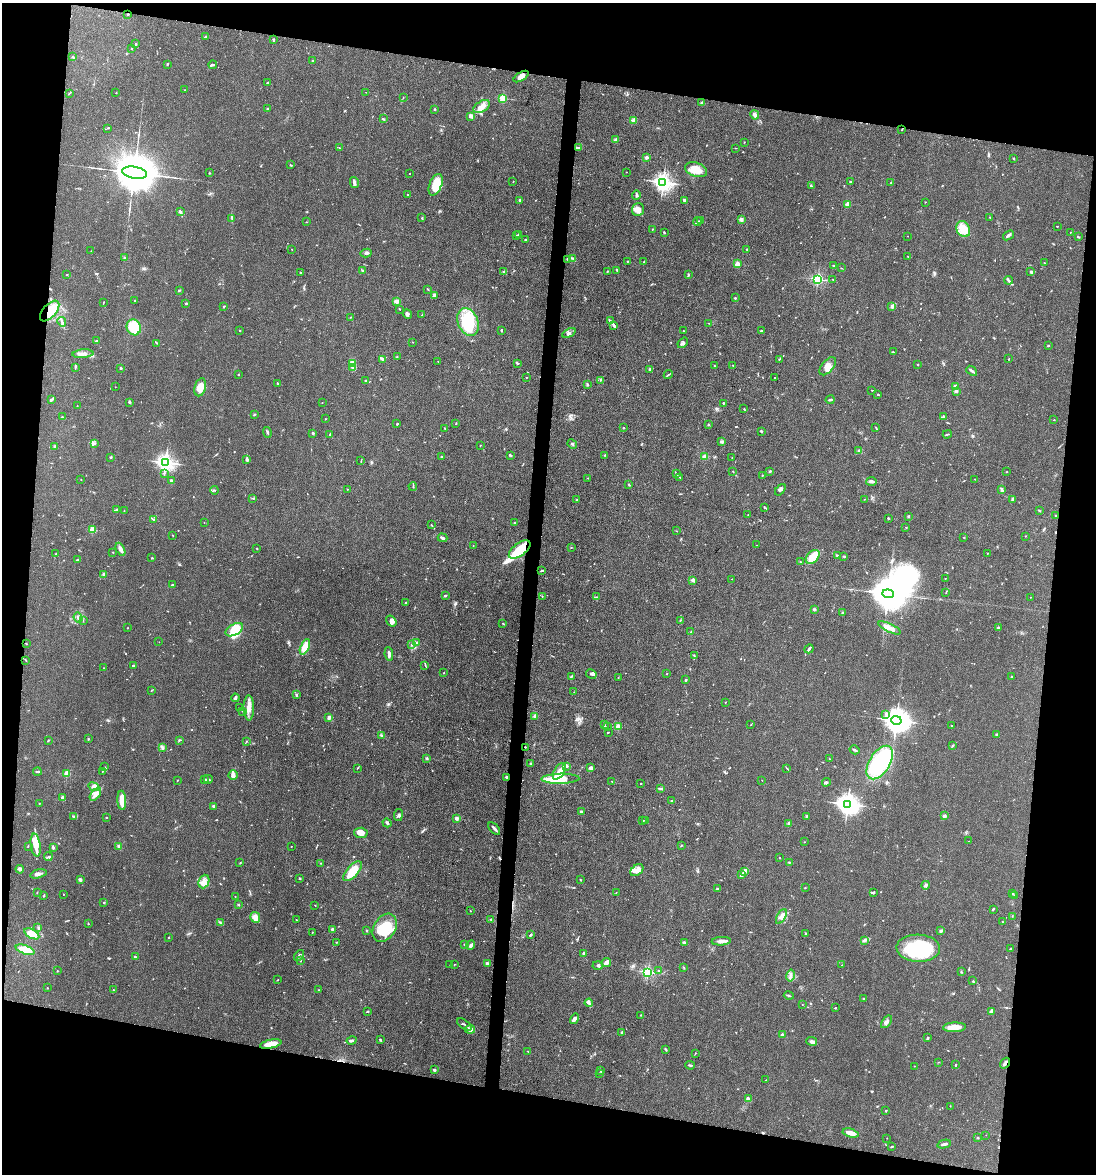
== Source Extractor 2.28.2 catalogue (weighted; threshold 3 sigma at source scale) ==
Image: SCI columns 224-4597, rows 1-4688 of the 4709 x 4691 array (HDU 1 of 3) = the unmasked area's bounding box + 8 px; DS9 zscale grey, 4 x 4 block average (1 PNG px = mean of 4 x 4 image px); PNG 1098 x 1176 px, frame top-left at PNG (2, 3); each listed source drawn as its Kron ellipse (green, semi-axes under 4 px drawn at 4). Shown black and unused: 21% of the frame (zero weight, under 3 of 4 exposures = <1% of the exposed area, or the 3 px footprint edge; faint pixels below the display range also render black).
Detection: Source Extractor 2.28.2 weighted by HDU 2 'WHT'. Background 0.0813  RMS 0.0062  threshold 0.0278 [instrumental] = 3 sigma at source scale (4.5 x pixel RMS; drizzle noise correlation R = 1.50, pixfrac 1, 0.05/0.05 arcsec/px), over >= 5 px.
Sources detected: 777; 2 too faint to see at this stretch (4 x 4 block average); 9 inside a brighter object's white glare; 8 cosmic-ray / hot-pixel residue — neither listed nor drawn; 19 coinciding with a brighter row at this scale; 41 inside a brighter listed object's ellipse — not listed separately; of the other 698, all 500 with FLUX_AUTO >= 1.31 (the completeness limit of this list) listed and drawn (198 fainter detections not listed), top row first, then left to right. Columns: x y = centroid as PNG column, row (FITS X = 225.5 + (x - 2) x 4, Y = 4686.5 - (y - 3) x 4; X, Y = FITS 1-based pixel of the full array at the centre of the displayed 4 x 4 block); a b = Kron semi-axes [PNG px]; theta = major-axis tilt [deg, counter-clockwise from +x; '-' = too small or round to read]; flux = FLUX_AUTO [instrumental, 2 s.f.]
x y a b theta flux
128 14 2 2 - 7.7
206 36 3 2 - 3.8
273 40 3 2 - 3.6
135 44 3 2 - 3.4
132 49 2 2 - 4.4
73 57 3 2 - 4.1
313 61 2 2 - 16
167 64 3 2 - 3.1
213 65 4 2 - 5.8
521 77 8 4 32 21
267 83 2 2 - 4.8
185 90 2 2 - 1.7
366 92 2 2 - 1.3
69 93 2 2 - 2.7
116 93 2 2 - 1.4
403 98 2 2 - 1.5
503 98 2 2 - 210
702 103 2 2 - 30
482 107 9 5 30 26
268 109 2 2 - 4.9
435 109 2 2 - 14
755 115 5 2 - 17
470 116 3 2 - 23
383 119 3 2 - 3.8
634 120 2 2 - 84
108 128 3 2 - 3.2
901 130 2 2 - 1.7
616 140 2 2 - 55
744 142 2 2 - 1.4
578 147 3 2 - 3.6
339 148 2 2 - 2.1
736 148 2 2 - 1.6
647 157 2 2 - 16
1013 158 3 2 - 3.1
290 165 3 2 - 3.1
696 170 11 7 -19 52
626 172 2 2 - 1.4
135 173 12 6 -10 26000
209 173 2 2 - 2.2
410 174 2 2 - 2.2
354 182 5 2 - 12
513 182 2 2 - 1.5
663 182 3 3 - 1700
850 182 2 2 - 9.4
891 183 2 2 - 5.4
436 185 11 6 68 60
811 186 3 2 - 2.5
407 195 2 2 - 2.6
636 195 4 2 - 6.7
520 200 3 2 - 7.2
684 200 2 2 - 10
925 202 2 2 - 1.8
848 204 2 2 - 76
638 209 7 5 72 24
180 212 3 2 - 12
990 217 2 2 - 1.7
232 218 4 2 - 4.3
422 218 3 2 - 2.6
700 220 2 2 - 2.3
741 220 2 2 - 65
306 222 2 2 - 1.4
697 222 4 2 - 4.9
1057 226 2 2 - 2.4
652 229 2 2 - 1.8
963 229 8 6 -62 68
1070 232 2 2 - 2.6
664 233 2 2 - 3.3
518 234 3 2 - 1.7
516 235 2 2 - 1.9
1008 235 6 2 39 10
908 236 2 2 - 1.5
1078 237 3 2 - 2.6
526 240 3 2 - 3.1
292 249 2 2 - 1.5
747 249 2 2 - 2
91 251 2 2 - 1.6
366 253 5 2 - 5.2
908 256 2 2 - 1.9
125 258 3 2 - 2.1
572 258 3 2 - 2.7
567 259 2 2 - 7.9
627 261 2 2 - 2
644 262 2 2 - 2.7
1044 263 2 2 - 1.4
737 264 2 2 - 110
834 266 2 2 - 3.6
841 268 2 2 - 1.4
362 270 3 2 - 3.4
617 270 3 2 - 4.7
607 271 2 2 - 6.1
300 272 2 2 - 2.1
504 272 3 2 - 5.9
1031 272 4 2 - 4.1
67 274 2 2 - 4.1
688 275 2 2 - 2.7
818 279 2 2 - 460
833 279 2 2 - 1.5
1009 280 4 2 - 6.3
428 289 2 2 - 4.1
179 290 3 2 - 2.9
434 295 4 3 - 6
735 298 2 2 - 13
135 301 2 2 - 11
397 301 4 3 - 20
103 302 3 2 - 1.9
186 303 2 2 - 15
224 307 3 2 - 3.1
892 307 3 2 - 2.9
399 309 2 2 - 2.7
50 311 12 6 48 100
407 314 5 3 - 7
422 315 2 2 - 1.3
351 317 2 2 - 2
610 321 2 2 - 4.6
62 322 5 3 - 8.8
468 322 14 10 -69 140
709 323 2 2 - 1.5
614 325 4 2 - 7.4
134 327 8 7 - 120
240 330 2 2 - 5.6
501 331 2 2 - 2.5
683 331 2 2 - 1.6
761 331 2 2 - 11
569 333 7 3 29 10
96 341 3 2 - 2.1
412 342 2 2 - 1.7
157 343 2 2 - 1.8
683 343 6 2 49 6.9
1048 346 3 2 - 3.6
893 352 2 2 - 2.6
83 354 10 3 5 19
397 356 2 2 - 1.4
779 359 2 2 - 3.3
1009 359 2 2 - 1.7
383 360 2 2 - 3
438 361 2 2 - 1.7
517 363 3 2 - 2.6
353 364 3 2 - 7.5
917 364 2 2 - 1.4
733 365 2 2 - 2.3
714 366 2 2 - 1.6
828 366 11 6 49 27
75 367 3 2 - 4
353 367 3 2 - 3.6
121 368 2 2 - 4.1
650 369 2 2 - 13
972 371 6 2 -38 9.2
238 375 2 2 - 9.4
668 375 4 2 - 3.6
526 377 2 2 - 1.5
774 378 2 2 - 1.6
600 380 3 2 - 2.4
365 381 2 2 - 7.3
277 384 3 2 - 4.1
588 385 3 2 - 3.7
955 386 3 2 - 24
115 387 2 2 - 1.6
200 387 9 5 74 43
871 390 2 2 - 2.2
956 391 2 2 - 32
878 394 3 2 - 3.3
51 400 3 2 - 9.8
830 400 4 2 - 7.2
129 402 2 2 - 8.3
322 403 2 2 - 1.5
723 403 2 2 - 3.8
77 406 2 2 - 1.6
744 409 2 2 - 3.3
254 414 2 2 - 2.5
943 416 2 2 - 4.7
62 417 3 2 - 2.5
325 419 2 2 - 1.5
1054 420 2 2 - 4.1
397 424 2 2 - 5
456 424 2 2 - 1.8
708 425 2 2 - 3
876 427 3 2 - 1.9
445 428 3 2 - 1.8
623 428 2 2 - 3.5
761 431 3 2 - 5
267 432 5 2 - 4.9
313 433 2 2 - 16
947 434 4 2 - 3.3
330 435 2 2 - 2.8
722 442 3 3 - 6.9
94 443 3 2 - 4.7
572 444 5 2 - 6.1
480 445 2 2 - 1.6
55 446 2 2 - 31
859 451 2 2 - 5.3
510 455 3 2 - 3.7
605 455 2 2 - 1.8
111 457 3 2 - 3.8
442 457 3 2 - 3.1
705 457 4 3 - 12
732 458 2 2 - 1.7
247 459 4 2 - 7.9
361 461 3 2 - 2
166 462 3 2 - 1600
770 471 2 2 - 6.6
733 472 2 2 - 1.9
1007 472 2 2 - 1.9
164 473 3 2 - 3.4
676 473 3 2 - 2.4
762 475 2 2 - 1.6
680 477 2 2 - 1.3
588 478 2 2 - 2.3
81 479 2 2 - 1.4
975 479 2 2 - 1.3
171 481 4 2 - 14
871 481 5 3 - 8.1
629 485 3 2 - 3.2
413 486 4 2 - 2.4
347 489 2 2 - 1.4
214 490 4 2 - 4.2
780 490 7 3 51 10
1002 490 4 2 - 11
253 498 3 2 - 2.8
865 499 2 2 - 1.5
1012 499 3 2 - 4.4
577 500 2 2 - 2.5
764 507 3 2 - 2.5
116 510 4 2 - 4.3
124 511 2 2 - 1.6
1039 511 2 2 - 2.1
748 515 2 2 - 2.9
909 516 3 2 - 4.7
1056 516 2 2 - 2.6
888 518 3 2 - 3.4
154 519 4 2 - 4.5
204 522 2 2 - 1.5
514 523 2 2 - 1.6
431 524 2 2 - 1.6
906 527 2 2 - 2.6
93 530 2 2 - 200
677 531 2 2 - 1.3
172 535 2 2 - 1.4
1025 536 2 2 - 1.8
442 538 5 2 - 11
964 538 2 2 - 5.7
473 545 2 2 - 2.3
757 545 2 2 - 1.9
571 548 2 2 - 1.6
120 549 7 3 -63 17
257 549 2 2 - 1.6
520 549 13 6 38 100
113 552 2 2 - 1.5
987 553 2 2 - 1.5
56 554 3 2 - 1.7
837 555 3 2 - 3.6
844 556 3 2 - 3.6
813 557 8 5 46 71
152 558 2 2 - 2.1
77 560 3 2 - 2.3
800 562 2 2 - 2.5
542 571 3 2 - 4.2
104 574 2 2 - 43
945 578 2 2 - 1.7
732 579 2 2 - 1.5
693 580 2 2 - 55
172 585 2 2 - 3.8
946 592 2 2 - 2
888 594 6 2 -8 12000
446 595 3 2 - 3.8
542 596 2 2 - 2.4
597 597 3 2 - 4
1030 597 2 2 - 1.3
405 603 2 2 - 2.4
814 609 3 2 - 5.8
842 613 2 2 - 2.1
78 618 5 2 - 6.8
83 620 2 2 - 1.6
680 620 3 2 - 1.9
391 621 6 4 -56 16
503 623 2 2 - 2.6
127 628 2 2 - 2.5
890 628 12 3 -25 24
998 628 2 2 - 36
234 630 9 5 30 130
691 632 2 2 - 3.8
159 642 2 2 - 1.4
416 643 2 2 - 2.8
26 644 3 2 - 2.5
412 644 3 3 - 4.6
305 647 8 4 66 64
809 649 5 2 - 6.6
389 654 7 2 -84 12
694 655 3 2 - 1.9
26 660 2 2 - 1.6
425 665 2 2 - 1.7
134 666 4 2 - 7.1
103 668 2 2 - 1.8
444 673 2 2 - 1.5
591 674 5 2 - 7.1
667 674 2 2 - 2.3
572 676 3 2 - 3.4
618 677 2 2 - 1.9
1011 677 2 2 - 3.1
686 680 3 2 - 5.4
151 691 2 2 - 1.4
574 692 2 2 - 1.5
296 695 2 2 - 6.5
235 698 4 3 - 7.2
725 702 2 2 - 1.4
240 708 2 2 - 1.5
249 708 12 5 -89 31
242 711 2 2 - 1.8
886 714 2 2 - 3.4
535 716 2 2 - 52
329 717 2 2 - 56
896 720 5 4 - 4800
751 724 2 2 - 1.3
604 725 3 2 - 3.4
952 725 2 2 - 1.8
607 727 2 2 - 6.5
618 727 2 2 - 130
608 732 3 2 - 1.9
996 734 2 2 - 2.5
381 735 4 3 - 5.1
88 739 2 2 - 3.3
48 740 2 2 - 3.5
180 740 3 2 - 3.9
246 741 3 2 - 2.1
952 746 2 2 - 4
162 747 3 3 - 5.4
525 747 2 2 - 3.2
855 750 5 2 - 5.5
427 758 2 2 - 2.5
830 759 2 2 - 2.4
531 763 3 2 - 3
880 763 19 10 58 360
566 766 4 2 - 5.5
105 767 2 2 - 2.1
357 768 3 2 - 1.8
591 768 2 2 - 73
787 768 2 2 - 1.8
37 771 4 2 - 4
102 771 2 2 - 1.4
559 771 9 5 58 22
67 774 2 2 - 140
233 775 5 4 - 11
506 777 2 2 - 24
208 779 4 2 - 3.1
560 779 19 5 1 110
177 780 2 2 - 1.4
205 780 2 2 - 1.8
762 780 2 2 - 1.3
612 781 2 2 - 3.6
826 782 4 2 - 5.7
640 784 2 2 - 2.9
94 787 6 4 -27 13
660 789 3 2 - 4.7
95 794 7 4 49 16
62 797 4 3 - 6.3
122 800 10 3 -86 52
672 800 2 2 - 1.7
39 803 2 2 - 2.2
847 804 4 3 - 2700
214 806 4 3 - 5.7
581 812 4 2 - 7.2
398 815 6 3 83 6.8
807 816 2 2 - 3.8
944 816 2 2 - 45
74 817 2 2 - 2
106 817 2 2 - 1.7
456 818 3 3 - 11
646 820 2 2 - 1.6
643 821 3 2 - 1.7
387 823 5 2 - 7.4
789 823 2 2 - 26
494 828 7 2 -47 12
361 833 7 5 -4 24
969 841 2 2 - 1.5
804 842 2 2 - 1.3
36 845 11 5 -82 53
28 846 3 2 - 1.7
119 846 3 2 - 6.5
291 846 2 2 - 2.1
681 846 3 2 - 2.3
53 847 3 2 - 9.4
48 857 4 2 - 6.2
780 858 2 2 - 1.8
789 862 3 2 - 2.6
240 863 3 2 - 2.1
320 863 2 2 - 1.8
20 869 4 3 - 8
637 870 7 5 37 23
353 871 12 5 48 60
744 872 4 3 - 11
38 874 8 3 16 11
742 875 3 2 - 23
299 878 2 2 - 5.5
80 880 3 2 - 9.3
580 880 3 2 - 2.3
204 881 7 5 67 21
926 885 4 3 - 6.2
805 888 2 2 - 1.6
718 889 3 2 - 8.5
37 892 2 2 - 1.7
616 892 2 2 - 1.3
873 893 3 2 - 2.7
63 894 2 2 - 2
1012 894 2 2 - 1.8
1014 895 2 2 - 1.4
44 896 3 2 - 2.8
235 897 2 2 - 2.9
104 903 2 2 - 8.4
239 905 2 2 - 2
315 905 2 2 - 1.6
993 909 3 2 - 3.3
470 911 2 2 - 1.4
1012 916 2 2 - 1.6
255 917 5 5 - 25
781 917 8 3 61 13
490 919 2 2 - 2.2
296 920 2 2 - 1.7
220 922 3 2 - 2.7
1002 922 2 2 - 1.3
88 924 2 2 - 1.9
38 927 2 2 - 2.9
385 928 15 10 57 110
332 929 3 2 - 9
366 930 2 2 - 2.5
941 931 3 3 - 6
312 932 2 2 - 1.6
32 934 8 4 -29 58
806 934 2 2 - 2.2
531 935 3 2 - 4.5
169 937 2 2 - 2
865 940 2 2 - 3.3
721 941 9 3 4 14
337 942 2 2 - 2.1
684 943 3 2 - 8.8
465 945 3 2 - 3
471 945 5 2 - 12
918 948 22 13 -2 250
1010 949 2 2 - 2.6
25 950 10 4 -19 65
584 953 4 2 - 6
299 956 6 2 54 6.7
135 957 2 2 - 4.8
300 961 2 2 - 2.1
606 962 4 2 - 34
487 963 3 2 - 7.9
450 965 2 2 - 1.6
454 965 3 2 - 1.6
842 965 2 2 - 3
598 966 5 2 - 6.1
684 968 2 2 - 1.9
57 971 2 2 - 1.8
658 971 2 2 - 2
648 972 2 2 - 620
961 972 3 2 - 2.9
791 976 6 2 78 8.2
278 980 2 2 - 1.5
973 981 3 2 - 3.1
47 988 2 2 - 1.8
113 990 2 2 - 1.9
318 990 2 2 - 1.4
789 996 5 2 - 4.3
864 999 3 2 - 3.1
589 1003 4 3 - 9
802 1004 2 2 - 1.3
835 1008 2 2 - 9
368 1011 3 2 - 2.9
992 1011 4 3 - 15
641 1015 2 2 - 3
575 1019 5 3 - 13
886 1022 7 3 54 11
464 1024 8 2 -36 6.3
954 1027 11 4 2 42
470 1029 5 4 - 19
622 1032 2 2 - 24
782 1035 2 2 - 39
928 1038 4 2 - 3.2
351 1040 5 2 - 9
380 1040 3 2 - 3.3
811 1041 5 3 - 11
271 1044 11 4 12 42
666 1050 2 2 - 1.7
528 1051 2 2 - 1.7
695 1053 2 2 - 1.8
938 1062 2 2 - 1.7
1005 1063 6 2 55 14
690 1065 5 2 - 4.7
955 1065 2 2 - 5.1
914 1066 2 2 - 1.4
434 1070 2 2 - 26
601 1071 3 2 - 1.9
600 1074 2 2 - 2.7
766 1080 2 2 - 2.9
748 1099 3 2 - 13
950 1106 2 2 - 1.5
886 1111 2 2 - 8.2
851 1133 8 3 -14 29
986 1135 2 2 - 1.4
887 1138 2 2 - 2.1
978 1138 2 2 - 3.5
944 1144 7 2 13 7.6
892 1146 2 2 - 4.4
Overlapping masked pixels (flux is a lower limit): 6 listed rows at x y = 128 14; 50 311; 520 549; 525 747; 506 777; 1005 1063
Diffuse or blended objects may show on this block-average render without a row.